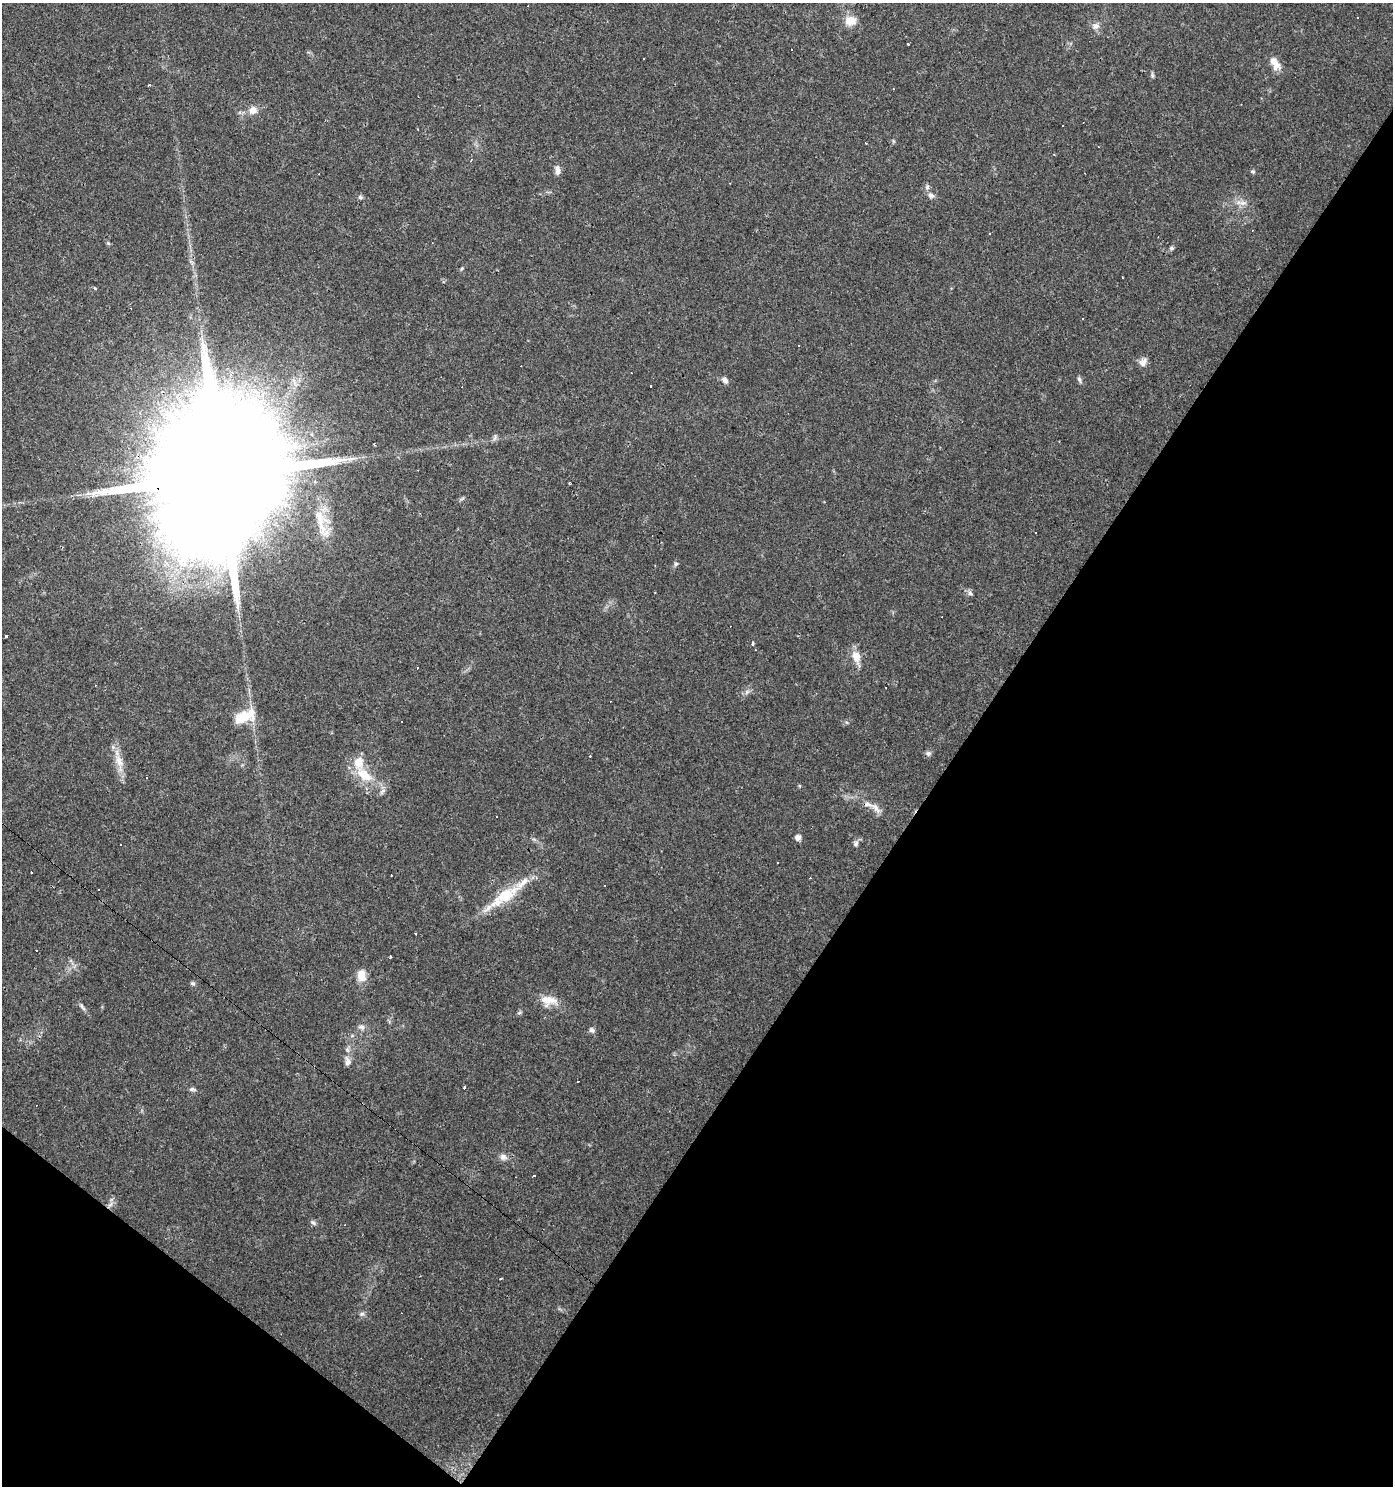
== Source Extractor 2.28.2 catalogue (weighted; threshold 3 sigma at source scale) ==
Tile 15 of 4 x 4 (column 3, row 4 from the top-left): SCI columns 3029-4419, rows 1-1484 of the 5988 x 5939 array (HDU 1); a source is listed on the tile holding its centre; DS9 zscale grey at full resolution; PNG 1395 x 1488 px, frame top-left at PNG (2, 3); no overlay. Shown black and unused: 35% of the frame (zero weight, under 3 of 4 exposures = <1% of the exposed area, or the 3 px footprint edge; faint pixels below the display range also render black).
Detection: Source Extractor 2.28.2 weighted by HDU 2 'WHT'; one run over the whole footprint, this tile lists its part. Background 0.029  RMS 0.0038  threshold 0.0173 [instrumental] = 3 sigma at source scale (4.5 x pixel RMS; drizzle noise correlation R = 1.50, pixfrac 1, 0.0396/0.0396 arcsec/px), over >= 5 px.
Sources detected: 104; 1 inside a brighter object's white glare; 32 cosmic-ray / hot-pixel residue — not listed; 3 inside a brighter listed object's ellipse — not listed separately; the other 68 listed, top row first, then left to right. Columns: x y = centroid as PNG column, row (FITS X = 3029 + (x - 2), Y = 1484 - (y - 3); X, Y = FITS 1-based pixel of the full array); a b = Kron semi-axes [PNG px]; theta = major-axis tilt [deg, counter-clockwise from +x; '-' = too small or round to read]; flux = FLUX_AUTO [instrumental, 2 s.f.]
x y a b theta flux
1357 17 2 2 - 0.33
850 21 14 11 7 5.2
1096 26 10 9 - 2.1
908 44 3 3 - 2
643 59 2 2 - 0.3
1275 63 16 8 -60 4.8
1152 76 7 5 -71 0.69
149 85 3 2 - 0.66
253 110 10 9 - 3.3
1063 126 2 2 - 0.3
866 143 3 2 - 0.66
471 160 6 3 48 0.43
557 170 14 7 -82 1.8
1253 171 6 5 - 0.61
927 187 7 6 - 0.97
931 195 9 7 -40 1.5
360 197 7 5 -15 0.78
1242 203 12 7 -3 2.4
989 234 3 2 - 0.42
108 243 6 4 -43 0.52
1172 248 5 5 - 0.83
462 268 6 4 59 0.51
95 288 5 4 - 0.39
799 346 3 3 - 0.56
1143 362 10 8 46 2.7
1079 379 9 4 -69 0.96
725 380 8 6 -50 1.6
495 437 11 5 73 0.99
220 476 47 28 -42 31000
462 499 9 3 21 0.59
320 518 35 11 -80 8.8
1035 533 3 2 - 0.51
676 564 6 5 - 0.72
970 593 7 6 - 1
6 636 3 3 - 1.5
752 643 6 3 -87 0.65
755 650 3 2 - 0.28
856 657 20 10 -67 4.7
885 687 2 2 - 0.3
747 692 7 6 - 1.1
242 717 24 13 15 10
928 753 8 7 - 1.1
119 761 21 11 -70 5.3
364 775 23 12 -36 10
382 791 10 6 52 1.4
876 808 18 7 -50 2.7
798 837 5 5 - 2.4
856 843 8 6 68 1.2
99 889 3 2 - 0.3
503 897 47 16 35 15
415 934 3 2 - 0.7
391 956 3 3 - 0.78
361 975 15 11 -89 4.5
193 983 6 5 - 0.75
548 1000 22 12 -5 5.8
82 1007 16 4 -56 1.3
519 1013 6 4 3 0.59
362 1027 10 7 -27 1.6
592 1030 8 6 -36 1.1
348 1061 13 8 -80 2.3
578 1081 3 2 - 0.3
464 1088 3 3 - 16
192 1089 10 5 -4 0.93
503 1157 10 9 - 1.9
534 1175 3 3 - 0.92
110 1204 11 5 41 1.5
313 1223 9 5 -36 0.96
362 1314 7 6 - 0.97
Overlapping masked pixels (flux is a lower limit): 1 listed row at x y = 220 476